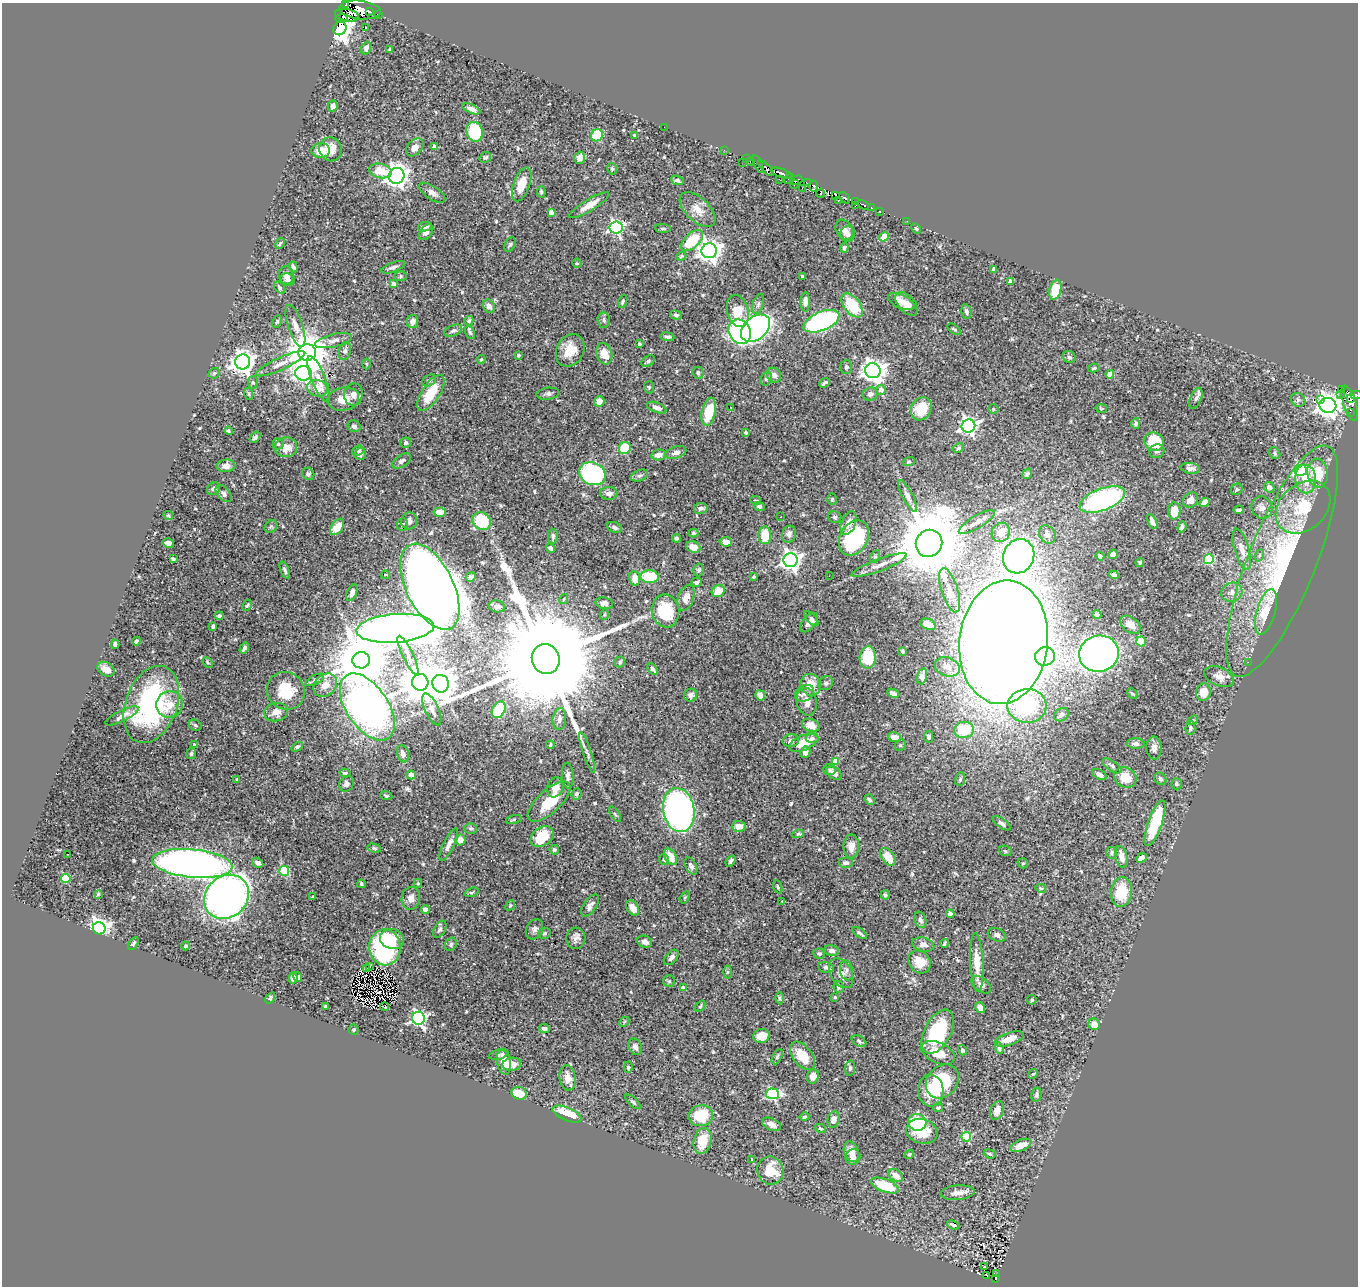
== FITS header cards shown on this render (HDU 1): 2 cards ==
NAXIS1  =                 1356
NAXIS2  =                 1284

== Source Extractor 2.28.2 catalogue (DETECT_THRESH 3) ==
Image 1356 x 1284 px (HDU 1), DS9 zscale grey, 1 PNG px = 1 image px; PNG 1360 x 1288 px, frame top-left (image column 1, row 1284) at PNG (2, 3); each listed source drawn as its Kron ellipse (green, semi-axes under 4 px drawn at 4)
Background 0.722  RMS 0.02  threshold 0.0602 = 3 sigma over >= 5 px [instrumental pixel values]
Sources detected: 588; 9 with non-positive FLUX_AUTO (blend fragments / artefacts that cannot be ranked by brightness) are neither listed nor drawn; of the other 579, the 500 brightest by FLUX_AUTO listed and drawn (79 fainter detections omitted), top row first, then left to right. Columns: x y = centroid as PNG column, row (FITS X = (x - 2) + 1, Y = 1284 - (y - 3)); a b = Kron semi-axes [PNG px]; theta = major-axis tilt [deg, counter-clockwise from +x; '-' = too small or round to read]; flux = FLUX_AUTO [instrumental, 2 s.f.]
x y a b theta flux
346 5 3 3 - 50
360 10 21 9 -6 1200
370 12 4 2 - 150
378 14 2 2 - 3.3
347 15 12 6 -12 300
342 18 6 2 9 70
340 28 7 6 - 1800
366 28 3 2 - 4.8
366 48 6 4 70 6.3
390 50 3 3 - 1.5
333 106 6 4 83 6.5
471 109 10 4 -23 6.4
664 127 2 2 - 61
475 132 10 8 -74 66
597 135 6 5 - 56
635 135 4 3 - 1.6
435 146 4 4 - 4.3
415 147 10 7 46 10
330 149 12 11 - 23
724 150 2 2 - 4.3
321 151 9 7 0 16
485 157 6 5 - 2.4
580 158 6 5 - 10
747 159 3 2 - 22
750 161 3 2 - 21
743 162 3 2 - 4
758 164 9 4 -66 20
766 168 10 4 -45 200
612 169 6 4 -77 2.2
380 171 11 7 -12 23
781 173 11 3 -19 550
397 176 8 7 - 950
779 179 2 2 - 4.3
789 179 6 4 54 53
677 180 7 4 -22 2.6
796 180 6 3 17 53
807 183 3 2 - 9.6
522 184 18 8 70 27
794 184 4 3 - 46
813 186 5 5 - 230
802 188 2 2 - 8.4
541 192 6 4 -80 2.4
432 193 15 6 -34 7.7
821 193 5 3 - 32
835 195 4 2 - 110
845 198 6 3 -44 210
838 201 4 3 - 47
855 201 3 3 - 68
589 205 23 6 31 14
863 205 6 3 -31 69
855 206 3 2 - 12
871 208 4 3 - 30
698 210 22 11 -43 16
880 211 3 3 - 10
551 212 4 4 - 12
907 221 2 2 - 1.9
425 227 7 4 13 7
616 227 6 6 - 300
663 229 8 3 -4 2
916 229 5 3 - 2
844 230 11 8 -57 8.3
426 232 9 5 50 9.4
848 234 7 7 - 5.6
884 237 5 4 - 30
692 240 13 7 43 49
280 243 6 4 62 1.7
510 244 8 5 63 2.6
844 248 5 4 - 2.9
709 251 7 7 - 1000
681 256 5 4 - 1.5
577 263 5 4 - 1.6
293 267 5 3 - 3.4
393 267 12 4 21 4.6
994 269 4 4 - 4
286 275 9 7 -85 8.5
401 276 6 5 - 2.2
802 277 3 3 - 1.8
287 279 7 6 - 4.9
1010 281 4 4 - 8.6
394 284 4 4 - 10
280 287 7 4 -52 2.1
1055 290 10 6 75 31
623 301 7 4 69 2.2
805 302 9 5 89 6.6
901 302 14 6 -24 13
758 304 10 5 72 4.1
907 304 14 8 -47 15
852 305 14 8 -52 58
489 306 7 5 -63 6.6
738 311 16 10 -76 36
966 311 7 5 -78 3.8
676 315 6 3 -15 2.4
604 320 7 6 - 3.7
277 321 6 4 64 1.9
412 321 6 5 - 7.2
469 321 5 4 - 2.4
821 321 19 9 22 320
295 326 22 7 -71 10
755 328 16 11 39 410
954 329 8 3 -38 1.9
453 331 9 5 23 3.3
470 332 7 4 -63 3
740 332 13 10 -57 260
667 337 7 4 -7 3.9
334 341 19 6 13 9.2
639 344 3 3 - 1.6
570 350 17 13 61 24
345 351 9 6 76 4.6
307 352 8 8 - 5100
604 354 11 7 -72 19
518 355 3 3 - 3.4
1069 357 7 6 - 3.7
481 359 4 4 - 1.5
648 361 7 5 35 3.2
243 362 7 7 - 1000
281 364 27 6 24 13
367 364 5 3 - 1.8
846 367 7 6 - 3.9
1094 368 6 4 12 2
873 371 8 7 - 1100
214 373 6 5 - 2.6
303 373 8 7 - 490
698 373 6 5 - 3.9
1110 374 4 4 - 22
774 375 8 6 -50 5.9
319 379 24 7 -68 15
766 379 7 5 63 2.5
429 380 7 5 32 3.4
253 382 6 5 - 2.3
825 383 5 3 - 2.3
649 387 6 5 - 2.2
317 388 10 8 -14 18
881 390 5 5 - 7.6
1341 390 3 2 - 14
431 393 21 9 57 37
249 394 6 4 -72 1.6
548 394 11 6 8 4.1
870 394 7 6 - 4.3
1341 394 2 2 - 5.3
354 395 11 9 79 9
1356 395 6 3 -2 96
1196 398 11 5 66 3.9
343 399 16 11 11 20
1350 399 3 3 - 110
1298 400 7 6 - 3.3
1320 400 3 2 - 700
599 401 5 5 - 9.9
1350 403 18 6 -72 200
1328 405 8 7 - 1100
730 407 3 2 - 2
657 408 10 5 -21 6.4
1101 408 6 4 -11 1.7
921 409 12 10 60 32
993 409 5 4 - 2
709 412 14 7 79 44
1350 412 2 2 - 3.2
1136 423 5 4 - 2.9
354 426 7 5 -27 4
968 426 7 6 - 520
228 431 4 3 - 1.9
746 433 3 3 - 2.2
255 437 6 4 49 2.6
1154 442 10 9 - 56
406 443 5 5 - 3.4
278 444 5 5 - 2.4
286 447 11 10 - 16
625 448 6 6 - 58
958 448 6 4 27 2
358 450 6 4 17 2.9
1157 451 7 6 - 4.1
676 453 11 6 17 6.5
1275 453 6 5 - 2.4
360 454 6 5 - 3.8
659 455 7 5 11 9.3
402 461 10 6 34 5
909 462 6 4 18 1.7
226 466 9 6 4 9.1
1190 468 9 5 -8 5.4
1301 470 6 5 - 160
1317 473 14 10 -81 37
308 474 6 6 - 3.4
592 474 13 11 -27 260
1027 474 5 4 - 2.2
640 476 9 5 21 3.2
1305 479 14 10 -87 23
1269 487 5 5 - 7.6
213 489 7 6 - 3.9
1237 489 6 5 - 2.2
224 493 10 6 -50 4.2
609 493 8 6 2 7.6
907 496 18 5 -62 6.4
832 499 6 4 87 2
756 500 5 4 - 1.6
1102 500 24 11 21 290
1190 500 8 7 - 7.4
1205 502 5 4 - 10
759 506 6 4 -20 3.3
1262 507 11 10 - 9.2
1303 507 30 23 42 62
701 508 7 5 9 5.2
1238 510 5 3 - 3.5
1174 511 8 6 85 20
440 512 6 4 5 16
168 516 5 4 - 1.6
781 517 3 2 - 1.5
834 517 7 6 - 2.9
409 521 8 8 - 6.6
482 521 9 8 - 66
1152 521 8 4 -64 7.4
977 522 20 6 31 10
849 523 12 7 68 11
402 525 6 5 - 2.1
271 526 7 5 53 2.6
337 527 9 5 55 21
615 527 8 5 -22 3.7
1182 527 6 4 70 3.4
1001 532 10 9 - 19
693 533 5 4 - 2.1
789 534 8 7 - 5.8
765 535 9 6 89 30
1047 535 10 7 -54 11
553 536 7 5 89 3.3
677 538 4 3 - 2.9
854 538 19 14 62 130
726 542 6 5 - 11
168 543 6 4 -11 4.6
929 543 14 13 - 14000
693 547 7 5 -21 14
550 548 5 4 - 3.3
1242 549 21 7 -74 15
1113 554 5 4 - 9.6
1260 555 6 4 69 2.4
1019 556 17 15 66 680
1100 556 4 4 - 4.1
875 557 7 4 62 2.4
173 559 4 3 - 2.3
1209 559 5 5 - 90
790 560 7 7 - 710
1282 561 124 34 68 280
1140 562 4 4 - 2.3
879 565 29 6 21 13
285 570 9 3 -68 3.1
699 570 6 5 - 3.1
385 575 4 3 - 1.8
1114 575 5 4 - 4.5
829 576 2 2 - 1.7
471 577 5 4 - 3.3
650 577 9 6 -1 56
754 577 3 3 - 1.6
635 579 7 5 -83 14
696 582 5 4 - 3
430 587 47 23 -64 3300
950 590 23 8 -73 16
718 591 7 5 36 16
1232 592 11 9 24 9.3
352 593 9 5 67 7
686 598 13 7 70 11
564 599 5 3 - 1.5
604 603 9 6 -11 6.6
247 605 6 3 64 1.9
497 606 8 6 -11 4.3
665 611 17 13 -80 64
1266 612 23 9 74 48
604 614 5 3 - 1.5
1097 615 4 4 - 2.4
219 616 4 3 - 3
811 618 9 3 -46 3.9
809 623 12 6 48 7.3
928 624 8 5 -23 11
1130 625 11 7 -39 14
213 626 4 3 - 3.1
395 628 39 14 4 2200
136 641 4 3 - 2.6
1141 641 5 5 - 31
1004 642 62 44 84 5000
115 644 4 4 - 4.3
244 648 6 4 59 4
903 652 3 3 - 2.1
1099 654 20 18 12 1000
408 655 21 5 -64 7.4
1045 656 10 9 - 360
868 657 11 8 85 66
546 659 15 13 -66 72000
361 660 8 8 - 11000
208 662 6 3 -46 1.7
620 662 5 5 - 2.1
1248 662 2 2 - 82
947 667 13 9 -19 11
106 669 9 6 -30 11
653 669 7 4 -50 4.2
922 676 8 4 76 5.2
1219 677 16 9 -23 12
315 680 10 4 27 3.4
420 682 8 8 - 5300
826 683 7 6 - 3.5
441 684 9 8 - 2300
325 685 13 10 44 16
811 685 11 10 - 19
286 691 19 18 - 43
1204 692 8 7 - 19
804 693 10 7 32 7.2
893 693 6 4 -25 7.1
1132 694 6 4 -45 1.9
691 695 7 6 - 5.9
760 695 5 4 - 7.1
807 702 14 10 -77 11
151 704 40 25 70 230
170 704 13 13 - 20
1027 706 19 17 1 120
367 707 38 21 -56 1100
432 709 17 7 -65 7.4
499 710 9 6 60 64
276 712 12 9 13 9.2
1061 715 8 6 34 5.3
122 716 18 5 26 9.1
559 719 11 6 85 6.7
1193 720 6 4 41 1.9
195 725 6 5 - 2.4
811 725 9 6 -19 10
1190 728 7 5 87 3.6
964 730 10 8 7 55
895 737 6 5 - 13
929 737 6 4 -83 3.5
812 738 6 5 - 2.9
791 741 8 6 11 5.3
804 743 16 7 24 23
1136 743 9 5 -1 4.9
194 744 4 3 - 1.5
550 745 4 4 - 2.2
900 745 6 5 - 2.2
297 747 6 4 32 2.6
1154 748 11 7 -87 6.1
805 752 6 5 - 5.5
191 753 5 5 - 3
587 753 21 4 -72 5.7
403 754 9 5 -74 8.5
835 761 4 4 - 23
1112 766 11 5 -35 3.6
830 770 6 5 - 2.4
345 773 6 3 -14 2.4
834 773 8 5 -36 7
411 775 4 4 - 11
1099 775 8 4 -30 6
568 776 13 6 -86 5.4
1125 777 12 10 -31 25
237 779 3 3 - 1.6
960 779 7 5 80 3.1
1160 779 7 5 -45 3.5
346 784 8 7 - 4.8
1176 784 5 5 - 2.9
555 787 10 8 68 15
576 794 6 4 68 3
386 796 6 4 -21 2
870 800 6 4 -54 3.1
549 802 27 11 43 40
679 810 22 15 -79 660
615 814 9 3 -56 1.9
514 819 8 4 14 1.9
1001 823 10 4 -34 4
1155 823 24 7 70 83
739 826 7 5 -2 11
471 829 6 6 - 3.1
798 834 6 4 10 1.8
542 837 13 9 36 35
461 840 5 5 - 11
449 844 18 5 64 8.9
851 846 12 8 89 10
374 848 7 4 -12 2.4
554 850 5 4 - 2.7
1005 851 6 5 - 2.1
1112 852 6 5 - 2.5
68 854 3 2 - 16
671 857 9 5 -58 21
888 857 10 6 -54 22
1121 857 11 6 -76 9.8
1141 858 6 4 43 7.2
664 859 5 5 - 2.6
731 861 6 4 51 3.3
192 863 40 14 -5 900
258 863 6 4 -32 5.3
846 863 7 5 2 4.8
1023 863 5 5 - 1.9
691 866 9 5 -62 4.1
284 871 5 5 - 67
66 878 5 4 - 75
418 883 4 3 - 1.9
361 884 4 3 - 2.1
778 887 7 4 -68 2
1041 888 5 4 - 1.5
472 892 7 3 21 1.9
1121 892 15 10 83 41
98 894 4 3 - 1.6
885 895 5 4 - 2.7
227 897 24 20 43 1100
313 897 4 3 - 1.6
685 897 6 4 57 1.7
411 898 11 9 81 9.8
782 901 3 2 - 2
510 905 5 4 - 1.9
590 905 13 6 54 5.7
633 908 8 5 -58 14
425 910 4 4 - 13
950 914 4 4 - 5
920 920 8 6 -71 4.2
99 928 6 6 - 870
440 929 9 5 60 3.4
534 929 10 8 61 5.4
544 933 6 5 - 2.3
860 933 8 4 -35 3
997 935 9 6 -23 5.3
576 938 11 9 86 6.9
392 939 12 10 -20 29
645 942 7 6 - 4.6
133 943 7 4 59 2.4
451 944 7 5 60 2.5
944 944 4 2 - 1.9
923 945 11 7 -15 8.1
186 946 4 4 - 2.6
385 947 18 15 -88 170
831 950 7 5 -12 5
819 954 6 5 - 2.8
671 957 9 5 49 5.1
919 962 12 10 -45 22
977 962 29 6 -87 25
370 967 3 2 - 1.8
826 967 8 5 -12 3.8
366 968 3 3 - 1.6
846 970 10 6 -79 4.7
727 972 6 4 88 2.1
841 973 16 10 -61 12
297 977 5 4 - 3.1
293 978 6 4 79 5.6
669 981 6 6 - 2.5
981 985 11 6 -38 5.1
839 987 5 5 - 4.2
683 988 4 4 - 12
835 997 3 3 - 1.5
270 998 6 4 54 2.4
779 998 6 4 -90 1.9
1032 1000 5 4 - 2.3
325 1006 3 3 - 1.6
700 1006 6 4 55 1.7
385 1007 4 2 - 2
980 1008 5 4 - 7.9
419 1018 6 6 - 350
624 1022 6 4 45 2
1094 1024 6 5 - 12
544 1029 5 4 - 4.3
354 1030 5 5 - 2.1
938 1032 24 13 62 100
761 1036 8 7 - 18
1009 1039 15 6 19 18
859 1041 8 5 -31 2.6
635 1047 9 6 -63 4.7
999 1048 6 4 -69 1.9
962 1050 5 4 - 3.4
938 1053 18 10 -25 27
498 1055 9 5 11 2.8
802 1056 16 9 -53 28
777 1057 8 4 63 2.5
504 1062 13 7 -82 18
512 1064 9 6 10 11
628 1067 6 4 87 2.9
850 1068 8 5 81 3.2
1033 1074 5 4 - 1.8
813 1076 7 6 - 8.2
567 1078 13 8 -82 13
942 1081 18 15 49 100
931 1091 16 13 -87 30
519 1093 8 6 -20 20
772 1094 7 5 -2 180
1036 1095 7 5 79 3.1
633 1102 9 4 -42 2.9
938 1108 5 4 - 2.4
997 1110 9 6 71 9.9
567 1114 15 6 -23 37
701 1116 12 10 10 41
804 1117 5 4 - 1.9
833 1119 8 6 75 8.9
917 1122 9 8 - 130
772 1124 10 5 -25 9.1
820 1128 6 4 -26 1.7
922 1131 16 12 -13 27
966 1137 5 4 - 81
702 1141 13 9 78 27
1021 1145 11 5 23 15
851 1152 11 7 -69 12
909 1154 5 3 - 1.9
990 1154 6 4 -20 1.8
853 1157 8 7 - 7.3
752 1160 3 3 - 1.5
770 1171 14 13 - 33
896 1175 8 5 -36 10
885 1185 15 6 -21 49
958 1193 17 7 4 12
953 1225 6 2 -20 2.2
984 1266 3 2 - 5.1
996 1274 3 2 - 7
987 1276 3 2 - 1.6
996 1278 3 2 - 9
At the frame edge (FLAGS 8, measured only in part): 1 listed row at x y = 1356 395
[79 fainter detections neither listed nor drawn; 9 non-positive-flux detections neither listed nor drawn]